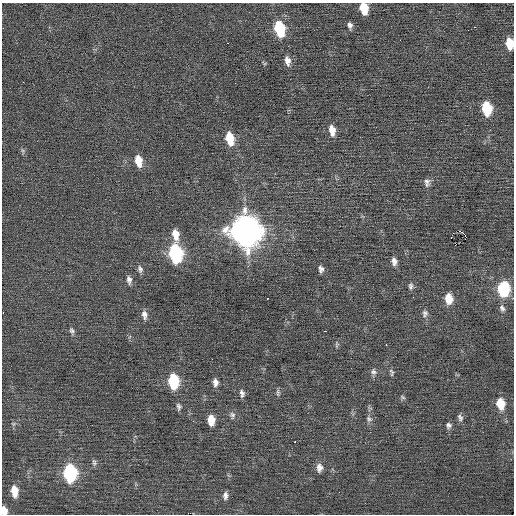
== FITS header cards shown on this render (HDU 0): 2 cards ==
NAXIS1  =                  512 / Axis length
NAXIS2  =                  512 / Axis length

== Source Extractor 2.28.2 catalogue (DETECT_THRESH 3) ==
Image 512 x 512 px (HDU 0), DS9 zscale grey, 1 PNG px = 1 image px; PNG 516 x 516 px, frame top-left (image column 1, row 512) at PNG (2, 3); no overlay
Background 0.0101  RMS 0.73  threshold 2.19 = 3 sigma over >= 5 px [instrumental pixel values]
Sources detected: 59; all 59 listed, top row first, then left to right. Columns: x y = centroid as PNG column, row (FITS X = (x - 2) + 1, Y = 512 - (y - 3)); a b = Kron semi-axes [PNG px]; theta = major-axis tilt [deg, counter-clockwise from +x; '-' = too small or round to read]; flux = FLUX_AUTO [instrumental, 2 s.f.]
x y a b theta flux
364 8 10 6 -78 1100
350 25 7 5 -76 160
474 27 3 2 - 280
279 29 12 7 -75 3100
400 40 2 2 - 84
228 43 3 2 - 56
509 43 10 6 -82 950
287 61 12 7 -79 310
23 82 2 2 - 88
235 83 2 2 - 36
487 108 10 7 -82 2300
332 130 12 7 -80 500
229 138 12 7 -77 1400
23 151 6 5 - 95
138 161 12 7 -79 690
427 182 11 8 -86 210
246 231 14 12 -75 69000
175 234 14 7 -78 590
465 235 5 3 - 490
451 238 3 2 - 240
175 253 12 8 -80 7600
394 261 10 7 -79 250
140 269 10 6 -77 170
321 269 9 6 -81 180
129 280 11 6 -83 210
411 286 10 6 88 150
503 289 11 8 -89 3800
267 299 3 2 - 160
449 299 11 8 -86 700
502 308 10 6 -67 170
3 313 3 2 - 150
425 313 10 7 74 180
144 315 11 7 -80 250
72 331 9 6 -64 140
324 331 3 2 - 230
337 344 8 5 84 91
386 345 3 2 - 60
373 372 9 8 - 170
391 372 10 5 -75 110
173 381 11 7 -85 3100
215 382 9 6 -86 240
242 393 10 6 -80 180
278 393 10 5 -90 110
403 397 8 5 -28 80
500 404 10 7 -79 970
179 407 9 6 -82 140
232 415 10 7 -80 170
460 418 9 7 -68 160
369 419 9 7 -48 170
211 420 9 6 -89 720
13 424 7 4 71 82
449 425 7 7 - 140
295 442 3 2 - 52
94 462 9 6 -80 120
319 468 11 8 90 290
70 473 11 8 -86 6500
14 491 11 6 -84 710
225 495 9 6 87 200
4 510 8 5 -81 440
At the frame edge (FLAGS 8, measured only in part): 4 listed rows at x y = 364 8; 509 43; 3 313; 4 510